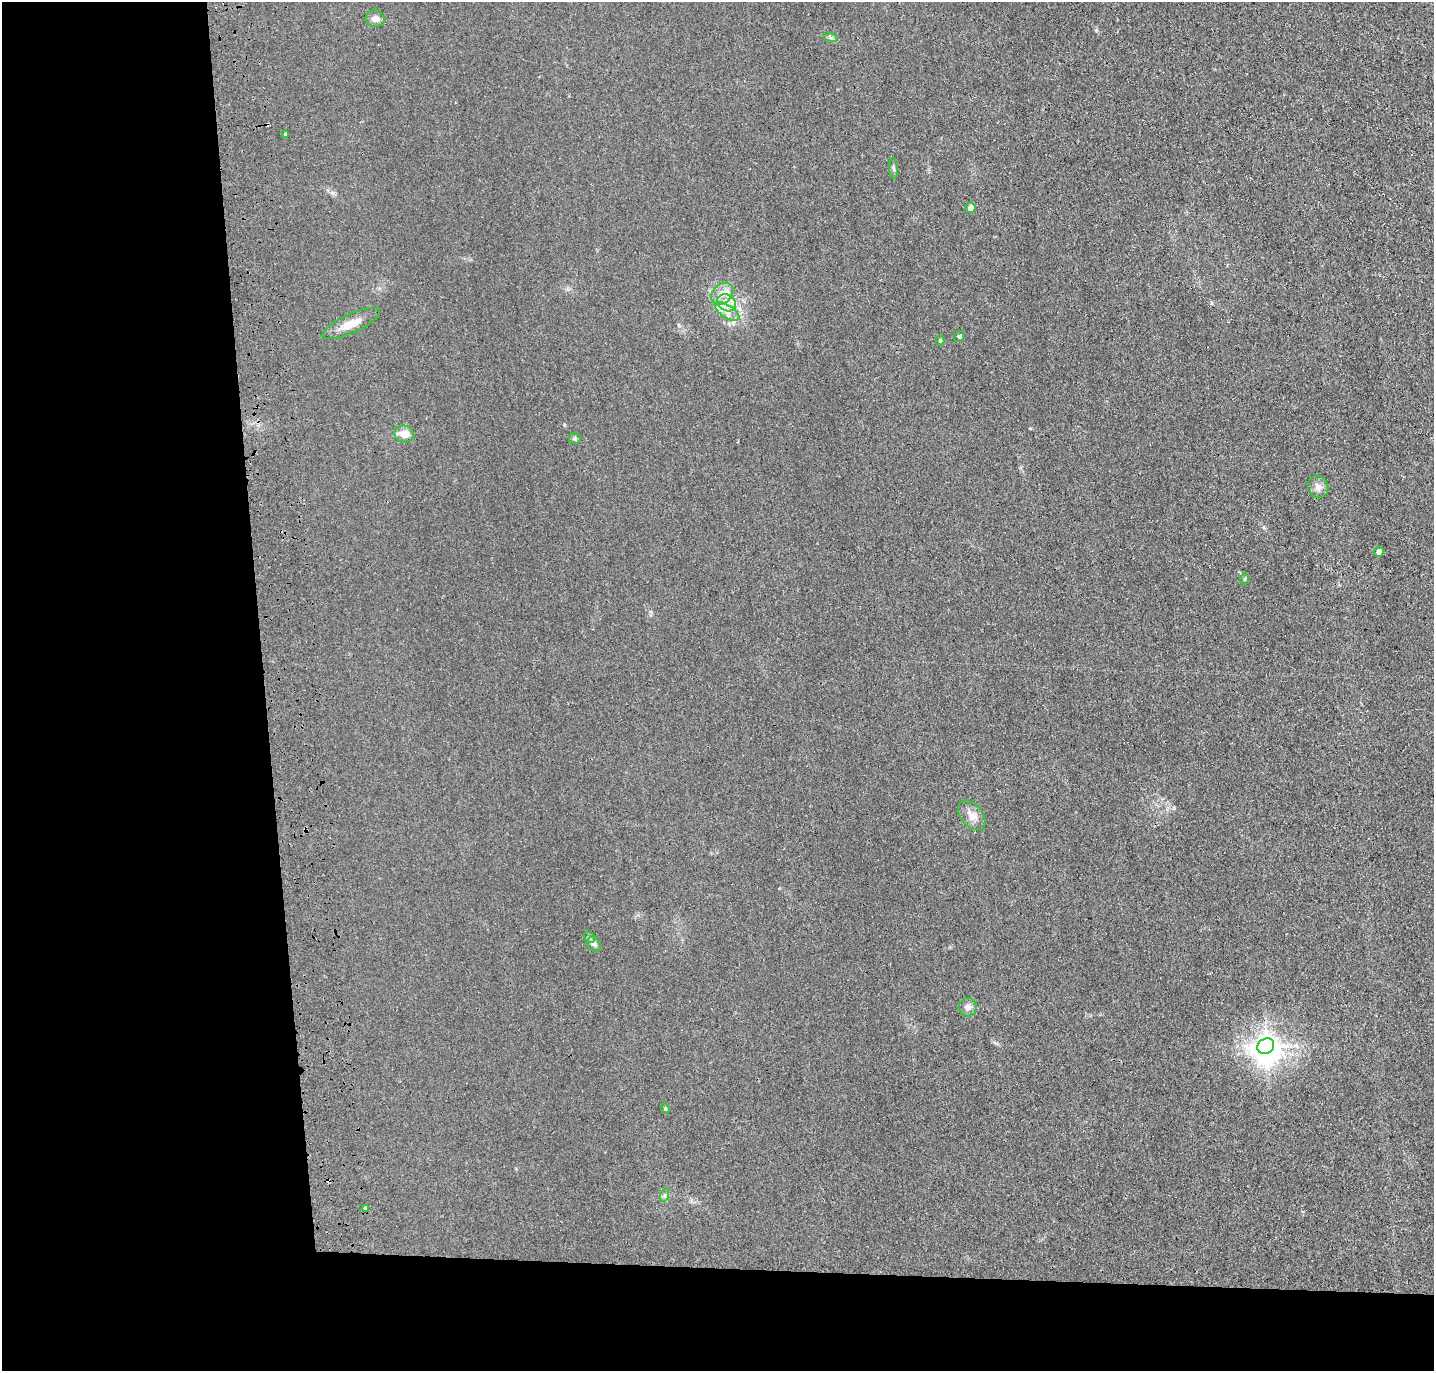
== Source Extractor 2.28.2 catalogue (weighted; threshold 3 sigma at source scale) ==
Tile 7 of 3 x 3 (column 1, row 3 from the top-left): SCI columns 116-1547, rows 118-1486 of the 4528 x 4340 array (HDU 1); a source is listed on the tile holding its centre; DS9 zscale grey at full resolution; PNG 1436 x 1373 px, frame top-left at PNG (2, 2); each listed source drawn as its Kron ellipse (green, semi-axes under 4 px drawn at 4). Shown black and unused: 24% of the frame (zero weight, under 3 of 4 exposures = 6% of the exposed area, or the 3 px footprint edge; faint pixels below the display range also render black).
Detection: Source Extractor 2.28.2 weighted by HDU 2 'WHT'; one run over the whole footprint, this tile lists its part. Background 0.0236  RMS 0.0056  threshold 0.0254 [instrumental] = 3 sigma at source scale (4.5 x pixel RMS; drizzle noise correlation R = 1.50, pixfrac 1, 0.05/0.05 arcsec/px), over >= 5 px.
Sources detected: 26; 1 inside a brighter object's white glare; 1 cosmic-ray / hot-pixel residue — neither listed nor drawn; the other 24 listed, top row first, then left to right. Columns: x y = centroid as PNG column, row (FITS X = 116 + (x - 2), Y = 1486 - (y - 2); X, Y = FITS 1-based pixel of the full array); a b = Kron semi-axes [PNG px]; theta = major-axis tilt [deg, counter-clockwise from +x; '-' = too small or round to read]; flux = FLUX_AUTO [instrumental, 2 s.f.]
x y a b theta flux
375 19 9 8 - 3.2
831 38 7 4 -18 1.1
285 134 4 4 - 0.99
893 168 10 4 -84 1.1
970 208 5 5 - 2.9
722 294 12 9 44 5
727 303 10 8 -33 4.5
727 311 14 6 -34 4.3
351 324 31 9 24 8.3
959 336 5 5 - 1.2
940 340 5 4 - 0.77
404 434 10 8 -17 5.6
575 439 6 5 - 1.1
1318 487 11 10 - 3.3
1379 552 5 4 - 2.6
1244 579 6 3 70 0.65
972 815 17 11 -49 5
589 937 6 4 -42 0.91
594 944 8 6 -53 1.7
968 1007 9 9 - 2.6
1266 1046 9 7 32 430
665 1109 5 4 - 0.71
665 1195 7 4 71 1.1
365 1208 4 4 - 0.62